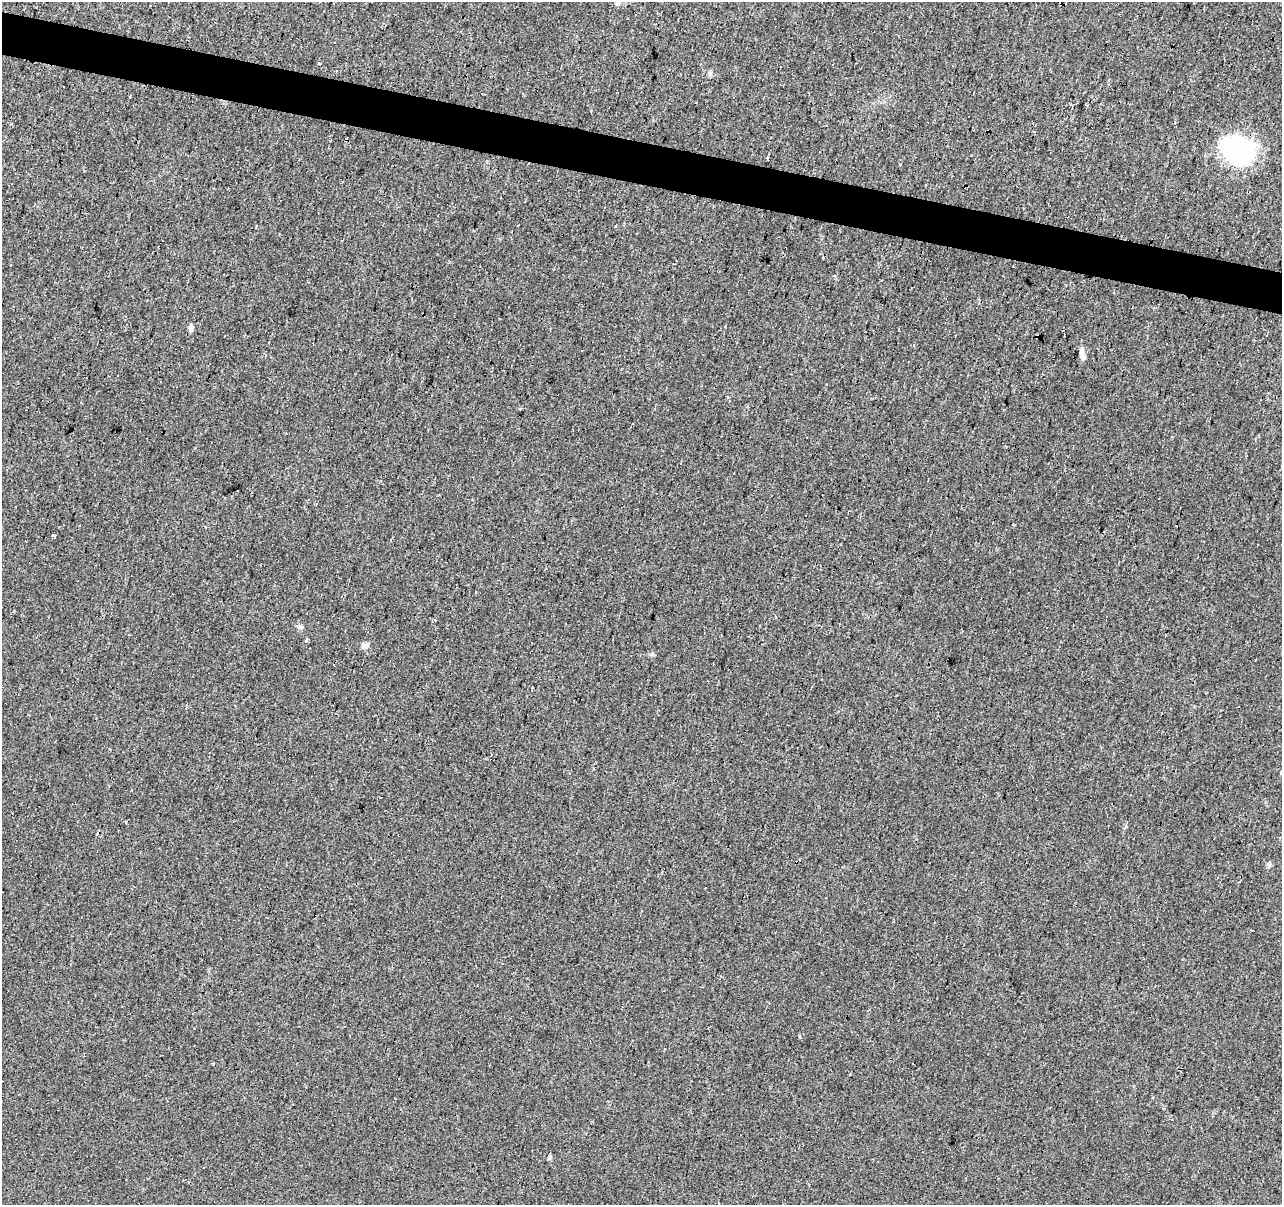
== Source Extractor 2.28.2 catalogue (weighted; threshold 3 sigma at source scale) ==
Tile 11 of 4 x 4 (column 3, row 3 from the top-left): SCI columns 2565-3844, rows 1482-2684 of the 5124 x 5307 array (HDU 1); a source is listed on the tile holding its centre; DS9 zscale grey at full resolution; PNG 1284 x 1207 px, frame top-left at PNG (2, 2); no overlay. Shown black and unused: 4% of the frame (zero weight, under 2 of 3 exposures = <1% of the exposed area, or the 3 px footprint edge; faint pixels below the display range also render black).
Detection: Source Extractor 2.28.2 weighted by HDU 2 'WHT'; one run over the whole footprint, this tile lists its part. Background 0.033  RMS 0.0074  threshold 0.0335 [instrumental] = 3 sigma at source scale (4.5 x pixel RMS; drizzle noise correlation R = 1.50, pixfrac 1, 0.0396/0.0396 arcsec/px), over >= 5 px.
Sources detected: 28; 10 cosmic-ray / hot-pixel residue — not listed; the other 18 listed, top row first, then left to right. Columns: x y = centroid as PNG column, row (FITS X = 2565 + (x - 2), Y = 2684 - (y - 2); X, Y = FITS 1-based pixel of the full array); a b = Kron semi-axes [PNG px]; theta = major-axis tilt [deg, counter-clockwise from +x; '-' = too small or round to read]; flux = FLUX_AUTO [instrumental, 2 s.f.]
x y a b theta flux
618 3 7 5 20 1.7
335 43 3 3 - 2.2
320 63 3 3 - 3.7
1238 150 37 29 -26 87
11 266 3 3 - 2.2
191 328 7 6 - 2.7
1082 354 16 6 -77 4.3
80 525 3 3 - 1.1
54 536 4 3 - 4.7
476 592 3 2 - 0.47
435 620 4 3 - 1.2
301 627 7 5 19 1.6
365 645 10 7 -31 2.8
1281 773 3 3 - 4.1
1268 865 8 5 -84 1.6
705 888 2 2 - 0.49
1253 931 3 2 - 1.8
550 1157 5 5 - 1.4
Isophote crosses this tile's border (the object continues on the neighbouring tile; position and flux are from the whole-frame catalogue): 1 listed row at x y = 1281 773
Unlisted compact peaks at least as high as the median listed source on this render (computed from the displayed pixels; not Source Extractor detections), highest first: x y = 710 73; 652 654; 306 641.